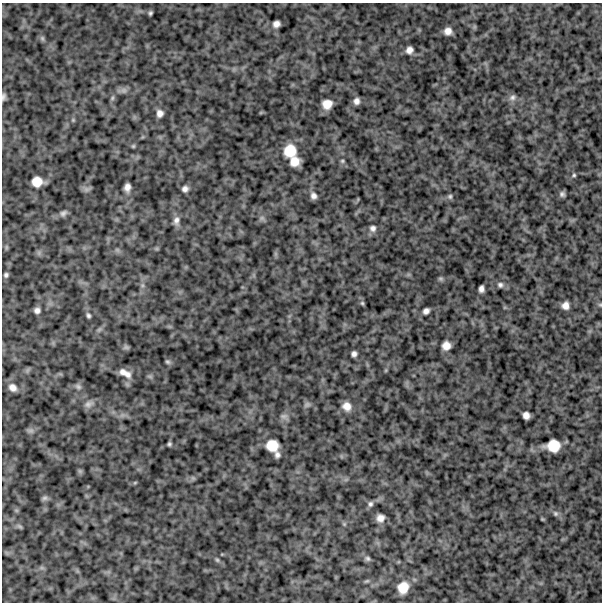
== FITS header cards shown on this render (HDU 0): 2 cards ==
NAXIS1  =                  600
NAXIS2  =                  600

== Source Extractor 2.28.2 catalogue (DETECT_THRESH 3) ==
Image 600 x 600 px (HDU 0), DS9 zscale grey, 1 PNG px = 1 image px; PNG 604 x 604 px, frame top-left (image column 1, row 600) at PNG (2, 3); no overlay
Background 779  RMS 240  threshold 734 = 3 sigma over >= 5 px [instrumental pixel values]
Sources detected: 71; all 71 listed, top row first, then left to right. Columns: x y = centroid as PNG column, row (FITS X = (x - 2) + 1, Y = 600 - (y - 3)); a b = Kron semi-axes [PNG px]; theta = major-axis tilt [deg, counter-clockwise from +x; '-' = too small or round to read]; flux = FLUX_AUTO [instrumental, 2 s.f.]
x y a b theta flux
150 13 4 3 - 30000
276 24 7 6 - 86000
448 31 7 6 - 100000
42 38 8 6 -74 36000
409 50 7 6 - 90000
124 90 9 7 0 63000
3 97 8 5 79 43000
512 97 10 8 15 70000
112 98 6 5 - 29000
356 101 6 6 - 72000
327 104 9 8 - 180000
160 113 7 6 - 85000
73 120 5 5 - 18000
133 146 5 4 - 20000
290 151 15 14 - 340000
294 161 9 8 - 190000
342 161 6 5 - 25000
574 175 6 5 - 25000
37 182 10 9 - 210000
127 187 8 5 83 93000
86 189 8 6 -11 52000
185 189 7 6 - 65000
562 194 6 6 - 43000
313 196 8 6 -66 70000
450 196 7 6 - 35000
63 213 10 7 35 56000
262 218 7 6 - 42000
176 220 12 8 79 88000
373 228 9 8 - 70000
6 247 7 4 -72 23000
6 275 6 5 - 39000
441 279 8 5 -6 28000
500 285 7 7 - 47000
481 289 6 5 - 65000
362 303 5 5 - 24000
600 305 6 4 0 20000
565 306 7 6 - 100000
37 310 6 6 - 64000
426 311 6 5 - 66000
88 315 7 5 -66 37000
446 346 8 7 - 140000
126 347 9 5 -4 33000
354 354 5 5 - 57000
168 362 7 5 -30 32000
123 372 11 9 -10 99000
127 374 12 11 - 120000
78 386 8 7 - 45000
13 387 10 8 -40 110000
89 404 12 8 24 80000
307 404 9 7 21 45000
347 406 11 10 - 140000
526 415 7 6 - 95000
284 416 11 7 5 70000
30 430 11 4 -5 41000
169 444 4 3 - 28000
272 446 12 11 - 280000
553 446 12 10 4 320000
277 455 8 6 85 57000
80 471 6 6 - 28000
193 478 6 5 - 29000
135 482 6 4 20 19000
45 498 8 6 2 42000
370 504 8 6 76 45000
555 513 8 6 -46 42000
380 518 7 7 - 100000
344 524 5 5 - 23000
20 526 9 4 -35 28000
368 558 8 6 -44 39000
217 560 6 5 - 26000
42 568 7 4 -18 30000
403 587 10 9 - 240000
At the frame edge (FLAGS 8, measured only in part): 2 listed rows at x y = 3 97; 600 305